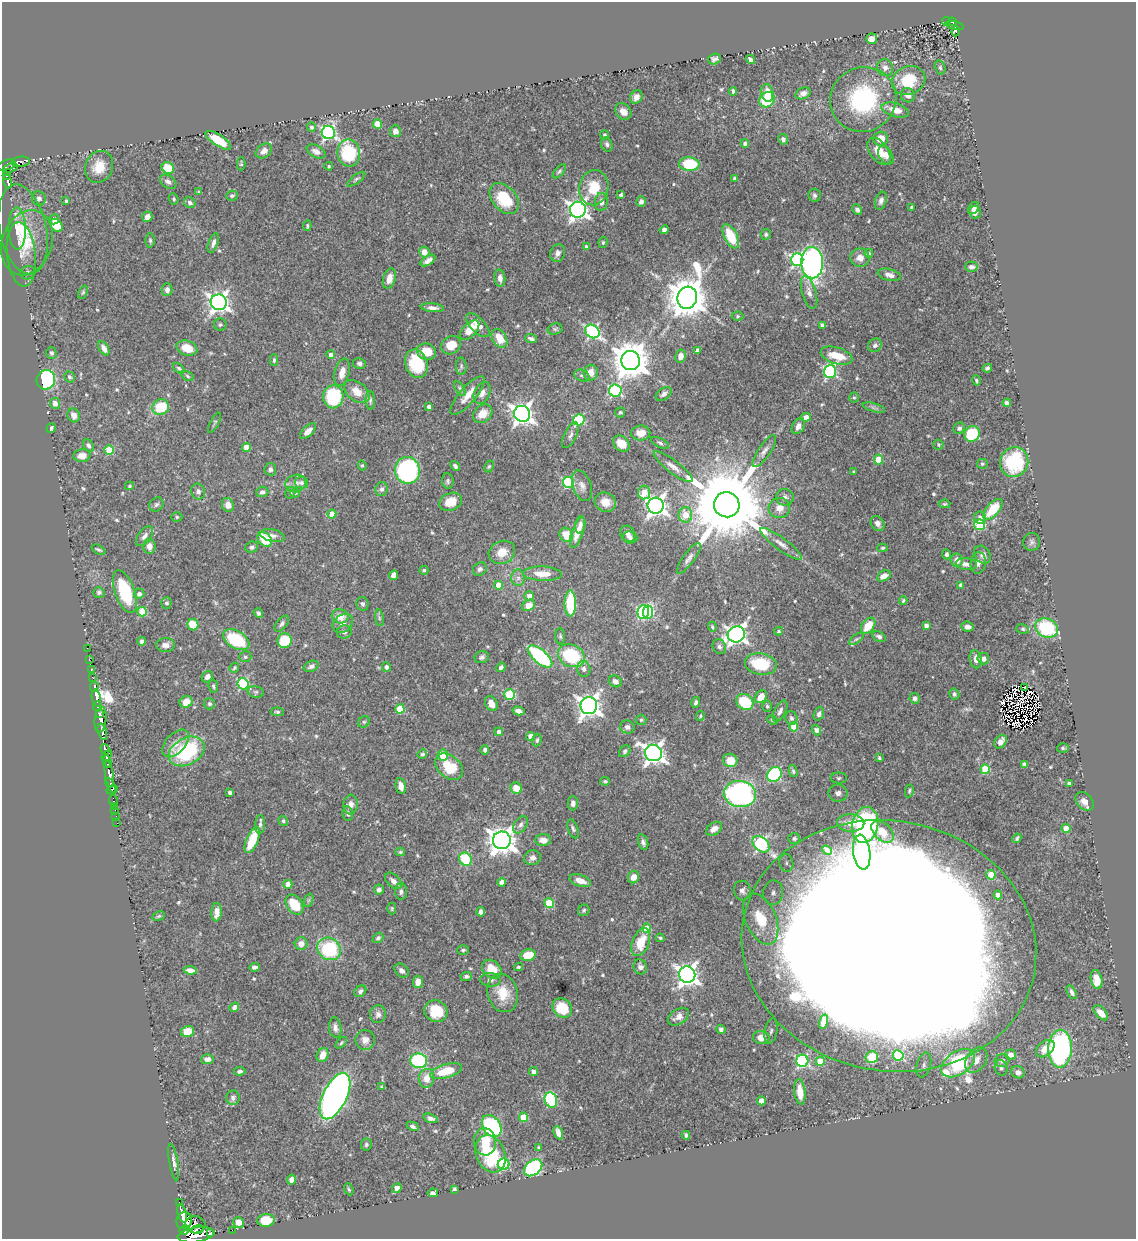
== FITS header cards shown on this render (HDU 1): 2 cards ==
NAXIS1  =                 1134
NAXIS2  =                 1237

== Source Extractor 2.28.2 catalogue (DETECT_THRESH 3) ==
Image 1134 x 1237 px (HDU 1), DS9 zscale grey, 1 PNG px = 1 image px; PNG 1138 x 1241 px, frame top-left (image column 1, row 1237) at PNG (2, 2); each listed source drawn as its Kron ellipse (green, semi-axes under 4 px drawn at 4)
Background 0.539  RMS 0.014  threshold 0.0418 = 3 sigma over >= 5 px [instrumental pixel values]
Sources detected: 584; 6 with non-positive FLUX_AUTO (blend fragments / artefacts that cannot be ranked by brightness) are neither listed nor drawn; of the other 578, the 500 brightest by FLUX_AUTO listed and drawn (78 fainter detections omitted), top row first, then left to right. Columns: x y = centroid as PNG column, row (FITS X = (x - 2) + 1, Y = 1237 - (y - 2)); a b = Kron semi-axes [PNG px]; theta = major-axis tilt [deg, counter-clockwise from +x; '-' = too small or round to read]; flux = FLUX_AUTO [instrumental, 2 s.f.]
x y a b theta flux
947 21 5 3 - 20
952 22 4 3 - 28
955 26 9 3 -13 52
956 31 5 3 - 5.9
872 39 5 5 - 6.6
714 59 6 5 - 3.1
750 59 5 3 - 2.9
940 67 7 5 -74 1.8
885 68 8 8 - 5
908 80 17 14 22 35
733 91 4 3 - 1.5
767 93 9 6 -81 12
803 93 8 5 24 4.9
908 95 7 7 - 6.1
636 97 7 6 - 5.4
863 99 33 32 - 100
767 100 8 7 - 34
895 110 14 7 -16 14
623 111 9 7 -45 7.7
377 124 4 4 - 22
311 127 5 4 - 2.9
395 131 6 5 - 4.1
328 133 7 6 - 220
605 135 4 4 - 1.9
783 139 5 4 - 2.6
881 139 7 7 - 12
218 140 15 5 -33 26
745 143 4 4 - 2.8
607 144 7 5 -69 2.5
264 151 9 6 36 5.7
879 151 15 9 -54 13
316 152 10 6 -27 5.5
349 153 13 11 -82 54
886 155 10 6 -60 6.1
21 162 9 5 6 24
241 164 6 3 -89 1.5
689 164 10 6 -5 49
6 165 9 5 18 180
329 166 4 4 - 1.3
99 167 16 13 67 17
10 168 8 3 18 160
168 168 6 5 - 24
559 171 8 4 48 2
7 175 4 3 - 110
735 178 4 4 - 3.7
356 179 11 4 37 2
8 182 7 3 -77 120
168 182 9 6 -34 3.7
594 188 18 14 81 25
199 192 4 3 - 1.4
621 195 4 3 - 1.6
815 195 6 6 - 2.2
232 196 6 5 - 2
39 198 7 7 - 3.6
174 199 6 4 -66 1.7
504 199 18 12 -49 38
66 201 4 3 - 1.8
881 201 9 5 71 3.5
601 202 9 6 88 5.1
641 202 5 5 - 3.7
190 203 6 5 - 2.8
912 207 3 3 - 2.7
974 208 7 5 53 3.7
857 209 5 4 - 2.9
578 210 8 8 - 490
975 212 6 6 - 4
147 217 5 5 - 6.5
54 219 5 5 - 4.6
56 225 7 5 -49 24
307 226 5 3 - 1.3
17 229 21 8 -88 11
23 229 45 23 -78 51
664 230 4 4 - 3.1
766 234 5 5 - 1.7
731 236 13 6 -63 28
150 240 7 5 -88 1.9
603 242 5 4 - 1.4
27 243 33 25 70 40
213 243 10 5 70 3.8
586 247 4 3 - 2.6
424 252 5 5 - 8.7
558 253 9 7 72 4.3
869 253 4 4 - 1.3
21 254 32 14 -84 15
860 258 10 9 - 7.8
428 260 8 4 33 4.8
797 260 6 6 - 150
812 263 16 11 -88 320
971 267 6 5 - 3.5
28 273 7 6 - 3.1
889 275 12 5 -14 5.5
389 278 10 6 73 9
500 278 8 5 -84 4.7
167 290 6 5 - 4.4
83 292 7 4 68 1.4
809 292 17 7 -74 6
687 298 11 9 74 3100
219 302 8 8 - 560
432 308 12 4 -5 4.5
738 316 6 4 2 1.4
220 325 6 6 - 2
478 325 15 7 -46 12
822 325 4 4 - 2
555 329 7 5 15 1.9
470 330 12 6 46 13
592 331 8 6 -39 170
499 338 10 7 -59 19
531 339 6 3 -21 2.7
451 345 10 8 35 15
875 345 7 6 - 2.8
104 348 8 4 -59 6.2
187 348 10 7 -18 17
697 350 4 3 - 3.5
427 352 9 8 - 17
51 353 6 5 - 2.1
331 355 4 4 - 5.3
681 356 6 5 - 7.3
837 356 16 8 -17 23
274 360 6 4 88 1.9
631 361 9 9 - 2500
359 364 6 5 - 2.6
416 364 14 11 -71 42
461 366 9 5 -88 2
179 368 7 4 -37 1.7
987 368 4 3 - 1.7
342 372 14 7 75 9.1
830 372 6 6 - 140
590 373 8 7 - 7.1
187 376 7 4 -30 1.5
582 376 8 5 -24 2.1
69 377 6 5 - 1.9
46 380 10 9 - 85
976 380 5 3 - 1.3
460 388 8 4 -57 1.8
615 390 6 6 - 130
357 392 14 9 -39 14
482 393 11 7 64 6.1
664 394 9 5 35 3.6
467 395 24 8 50 11
333 397 11 10 - 72
854 397 5 4 - 1.3
370 400 9 4 -88 2.3
55 403 5 5 - 5.3
1007 403 4 4 - 3.3
161 407 8 7 - 37
429 407 4 3 - 2.8
874 408 11 3 -15 2.6
620 412 5 5 - 1.6
483 414 10 8 40 12
522 414 8 8 - 630
74 415 7 6 - 5.7
806 417 5 4 - 6
579 420 6 5 - 75
215 423 11 4 62 1.6
798 426 8 6 59 5.4
51 428 5 4 - 2.4
959 428 6 5 - 2.3
308 431 10 5 44 6.5
641 433 9 7 1 12
972 434 8 7 - 43
570 435 14 6 64 3.3
660 443 9 4 -26 2.3
621 444 9 7 -43 13
938 445 5 5 - 1.4
89 446 7 5 -57 2.7
246 447 4 4 - 15
109 450 5 4 - 33
764 451 18 6 56 5.3
82 456 8 6 5 8.5
878 459 5 4 - 26
1014 462 15 14 - 66
982 464 5 5 - 1.4
362 465 5 4 - 1.5
455 466 5 4 - 2.3
489 466 6 4 62 1.3
673 467 24 6 -37 7.9
270 469 6 6 - 3
407 470 13 12 - 190
854 472 4 3 - 1.6
448 481 8 6 -82 2.1
568 482 5 5 - 91
296 483 10 8 18 5.2
302 483 6 6 - 2.3
129 486 4 3 - 1.3
582 486 16 9 -70 6.5
381 489 7 6 - 3
198 492 8 7 - 3.5
262 492 6 5 - 3.2
644 492 7 6 - 18
290 493 6 5 - 1.6
295 493 4 4 - 1.3
785 497 9 8 - 3.7
451 502 12 8 22 13
605 502 11 9 -23 14
156 504 8 6 42 2.6
944 504 6 4 2 1.4
228 505 7 6 - 7.1
727 505 13 12 - 17000
656 506 8 8 - 600
779 508 11 10 - 8.5
993 509 13 6 48 34
332 514 4 4 - 12
685 515 7 7 - 16
177 517 5 4 - 1.5
980 517 6 6 - 4.4
878 524 8 6 -55 3.9
580 525 9 5 84 3.8
980 525 5 5 - 70
577 532 16 5 71 14
628 534 8 7 - 4.6
566 535 7 6 - 15
144 536 11 6 52 4.3
273 536 12 6 -12 4.8
630 537 7 6 - 3.5
265 539 8 6 -48 33
1032 542 9 8 - 3
781 544 25 6 -36 8.3
149 546 7 6 - 6.5
252 547 6 5 - 2.4
883 548 5 4 - 1.5
99 550 7 3 -26 1.8
502 552 13 11 24 14
947 554 5 4 - 2.5
983 555 10 7 -53 5.8
689 558 18 5 54 4.8
957 560 7 6 - 7.5
978 563 10 7 84 4.7
966 564 10 6 -6 5.3
480 569 7 6 - 3.1
424 570 4 4 - 1.4
542 574 19 7 -2 16
393 575 5 4 - 5.2
884 576 7 5 27 8.2
518 578 8 7 - 3.6
498 585 4 4 - 14
961 585 4 4 - 4.1
125 591 22 10 -70 55
99 592 5 5 - 2.6
139 594 5 5 - 3.5
529 596 4 4 - 5
903 600 4 3 - 1.4
166 603 5 5 - 2.2
570 603 13 5 -90 54
362 604 7 6 - 2.5
528 605 6 5 - 11
142 612 5 4 - 39
643 612 7 5 75 120
648 612 6 5 - 80
258 613 5 4 - 2.1
340 616 8 7 - 12
379 618 8 4 -82 2.1
282 624 9 5 51 2.7
343 624 11 8 38 5.6
193 625 6 5 - 25
926 625 4 4 - 3.6
868 626 9 6 51 20
712 627 5 4 - 1.3
967 627 6 5 - 5
1047 628 12 9 -24 73
1023 629 6 5 - 1.7
779 631 4 3 - 1.3
344 632 7 6 - 3.3
736 634 9 8 - 450
560 636 8 5 -87 1.7
879 637 7 5 -32 3.1
856 639 8 4 35 1.8
236 640 14 8 -31 61
142 641 4 4 - 2.7
285 641 7 7 - 36
165 645 9 7 4 5.4
719 647 8 6 -59 2.7
87 648 2 2 - 4.4
540 656 15 7 -40 100
571 656 14 11 -26 67
245 657 6 5 - 1.9
482 657 7 6 - 2.5
89 659 3 2 - 9.6
976 659 9 6 -80 5.7
983 659 6 5 - 5.1
761 664 16 10 -11 40
311 666 8 5 22 3.3
386 667 5 4 - 2.3
501 667 5 4 - 2.9
234 668 5 4 - 1.6
91 669 3 3 - 26
584 669 8 6 -79 4
207 677 6 5 - 4.7
93 678 3 2 - 19
615 681 7 5 -32 4.5
243 684 5 5 - 85
213 686 7 4 -80 1.8
94 687 5 3 - 120
1024 687 4 2 - 2
256 692 8 6 -13 2.3
509 694 5 5 - 62
954 694 5 5 - 2.7
761 697 7 5 53 10
96 698 9 4 -79 570
915 698 5 5 - 3.2
186 702 6 6 - 12
696 702 5 4 - 2.6
745 702 9 7 -33 37
209 704 5 5 - 2.1
491 704 8 5 -61 7.9
589 706 8 8 - 740
767 706 5 4 - 1.7
98 707 5 3 - 180
400 709 5 4 - 33
518 711 6 4 -16 4.6
780 711 11 5 63 3.5
277 712 6 4 -5 1.5
100 714 3 3 - 140
819 714 7 5 70 2.7
700 716 5 3 - 1.3
791 718 7 6 - 2.6
100 720 13 6 84 810
641 720 5 5 - 1.4
772 720 5 3 - 1.4
364 722 6 5 - 1.8
627 727 7 6 - 3.4
794 727 4 4 - 19
816 730 5 4 - 2.7
102 732 8 4 -74 46
499 732 4 4 - 4.5
530 736 4 4 - 11
537 740 6 4 71 2.1
1001 742 7 5 54 7
176 743 16 10 47 9.9
1063 748 6 5 - 1.5
105 749 5 3 - 320
485 750 4 3 - 2.2
187 751 19 13 29 86
625 751 6 5 - 2.3
653 753 9 8 - 590
422 754 5 4 - 2.2
107 755 6 3 43 82
443 755 5 5 - 20
879 758 4 3 - 1.3
730 760 7 6 - 15
107 762 6 3 -79 75
1024 764 4 4 - 2.2
449 767 16 11 -40 30
985 769 5 4 - 42
793 771 6 4 -76 1.9
109 774 13 4 -80 630
774 774 8 6 49 91
839 778 8 5 0 2.4
605 781 5 4 - 1.6
1069 784 4 4 - 4.1
111 785 8 4 -61 230
401 786 8 5 -78 6.9
516 788 6 5 - 14
112 790 6 3 29 240
909 791 6 4 79 1.5
230 792 4 3 - 2.2
838 793 9 8 - 7.5
740 794 16 13 -7 270
113 800 5 3 - 29
1085 801 10 7 -49 5.8
573 803 7 5 -88 3.2
351 804 10 7 84 5.2
115 806 3 2 - 7.7
115 810 2 2 - 8.8
348 814 7 5 -81 2.4
116 817 3 2 - 7.6
283 821 5 4 - 1.7
117 823 2 2 - 6.2
851 823 14 8 -2 11
260 824 9 5 86 2.7
521 825 9 6 59 3.1
865 825 18 13 77 150
1066 828 4 4 - 18
573 829 10 5 -72 2.3
714 829 9 6 35 6.4
882 832 13 8 -44 10
1017 838 5 3 - 1.4
794 839 6 5 - 1.9
252 840 14 6 67 35
502 840 9 9 - 1200
543 840 8 6 1 7.4
643 842 8 5 -73 3
761 844 10 6 -42 170
827 850 5 3 - 2.2
400 852 5 4 - 1.3
862 852 17 8 -83 29
532 858 8 7 - 4.3
465 859 7 6 - 42
786 863 9 7 -81 3.8
991 875 5 4 - 23
633 877 6 5 - 7.5
393 881 10 6 -45 4.9
580 881 11 5 -18 9
502 882 4 4 - 9.2
288 884 4 4 - 13
379 890 5 5 - 3.5
401 891 8 6 89 3.4
742 891 10 8 -77 4.4
773 893 12 10 83 9.9
998 895 4 4 - 8.8
309 900 7 4 71 1.6
549 903 5 4 - 33
294 905 11 7 -54 30
392 908 6 4 89 1.3
584 910 6 5 - 1.6
217 912 9 5 86 7.5
481 912 5 4 - 3.5
159 916 6 4 26 1.4
761 919 27 15 -67 45
647 928 4 4 - 22
378 938 6 4 41 2.2
660 938 4 3 - 1.4
641 942 14 8 68 23
301 944 6 6 - 6.7
889 946 148 125 -11 12000
329 949 12 10 -37 71
463 950 6 4 1 1.9
528 955 7 5 12 17
254 967 5 3 - 2.4
518 967 4 3 - 1.2
640 967 7 6 - 3.6
492 969 11 8 -39 20
190 970 6 4 -8 5.1
402 971 8 6 -43 3.7
687 975 8 8 - 620
466 976 6 4 3 2.3
1096 979 9 5 -79 12
490 980 10 7 -4 4
418 982 6 5 - 8.5
360 991 6 5 - 2.6
1072 992 7 4 -61 3.2
503 993 19 15 -74 22
234 1007 5 4 - 3.7
562 1008 11 8 -44 32
436 1011 12 10 -33 26
1101 1013 9 5 -47 8.6
378 1014 9 8 - 3.9
678 1017 12 7 32 6
823 1022 7 3 75 5
335 1028 10 6 -81 3.8
721 1030 4 4 - 2.3
187 1031 6 5 - 18
771 1031 13 6 79 4.7
761 1037 8 6 -9 13
365 1040 10 10 - 5.6
341 1043 7 3 46 1.3
1045 1049 10 7 40 12
1060 1049 19 11 86 220
323 1055 7 5 64 9.1
898 1055 5 5 - 63
1011 1055 5 5 - 4.2
872 1057 6 6 - 9.3
207 1059 6 5 - 5.4
976 1060 14 9 57 12
1002 1060 7 6 - 2.9
419 1061 8 7 - 79
802 1061 6 6 - 140
820 1061 4 4 - 27
958 1063 19 11 34 160
924 1065 13 7 75 5.4
1001 1068 8 6 -73 2.6
240 1071 6 4 6 2.7
446 1071 16 6 16 28
533 1072 4 4 - 3.7
1018 1072 7 6 - 4.5
426 1078 9 7 80 11
382 1087 4 3 - 1.4
800 1092 13 5 -84 11
335 1096 25 12 64 470
233 1098 7 7 - 3.4
551 1100 8 6 -69 77
761 1101 4 4 - 13
523 1117 4 4 - 25
431 1118 7 4 -19 3.6
413 1126 6 4 -27 2.4
492 1126 12 8 -56 130
558 1133 7 4 -69 6.9
686 1135 4 3 - 1.9
485 1142 14 11 -83 18
366 1144 6 5 - 1.9
539 1148 4 3 - 1.4
490 1154 19 14 -68 56
174 1162 18 4 -80 4.6
504 1164 6 6 - 86
533 1168 10 7 40 150
292 1180 5 4 - 6
397 1188 5 4 - 11
349 1189 6 4 -67 1.4
454 1189 4 3 - 1.9
433 1193 5 3 - 2.5
179 1203 3 3 - 53
182 1214 9 4 -75 420
266 1220 9 6 6 26
184 1221 8 7 - 620
239 1222 6 5 - 7.4
195 1225 10 8 -2 360
198 1229 6 3 13 240
185 1230 5 3 - 31
232 1230 2 2 - 2.1
211 1233 3 3 - 100
196 1235 18 7 9 1200
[78 fainter detections neither listed nor drawn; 6 non-positive-flux detections neither listed nor drawn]